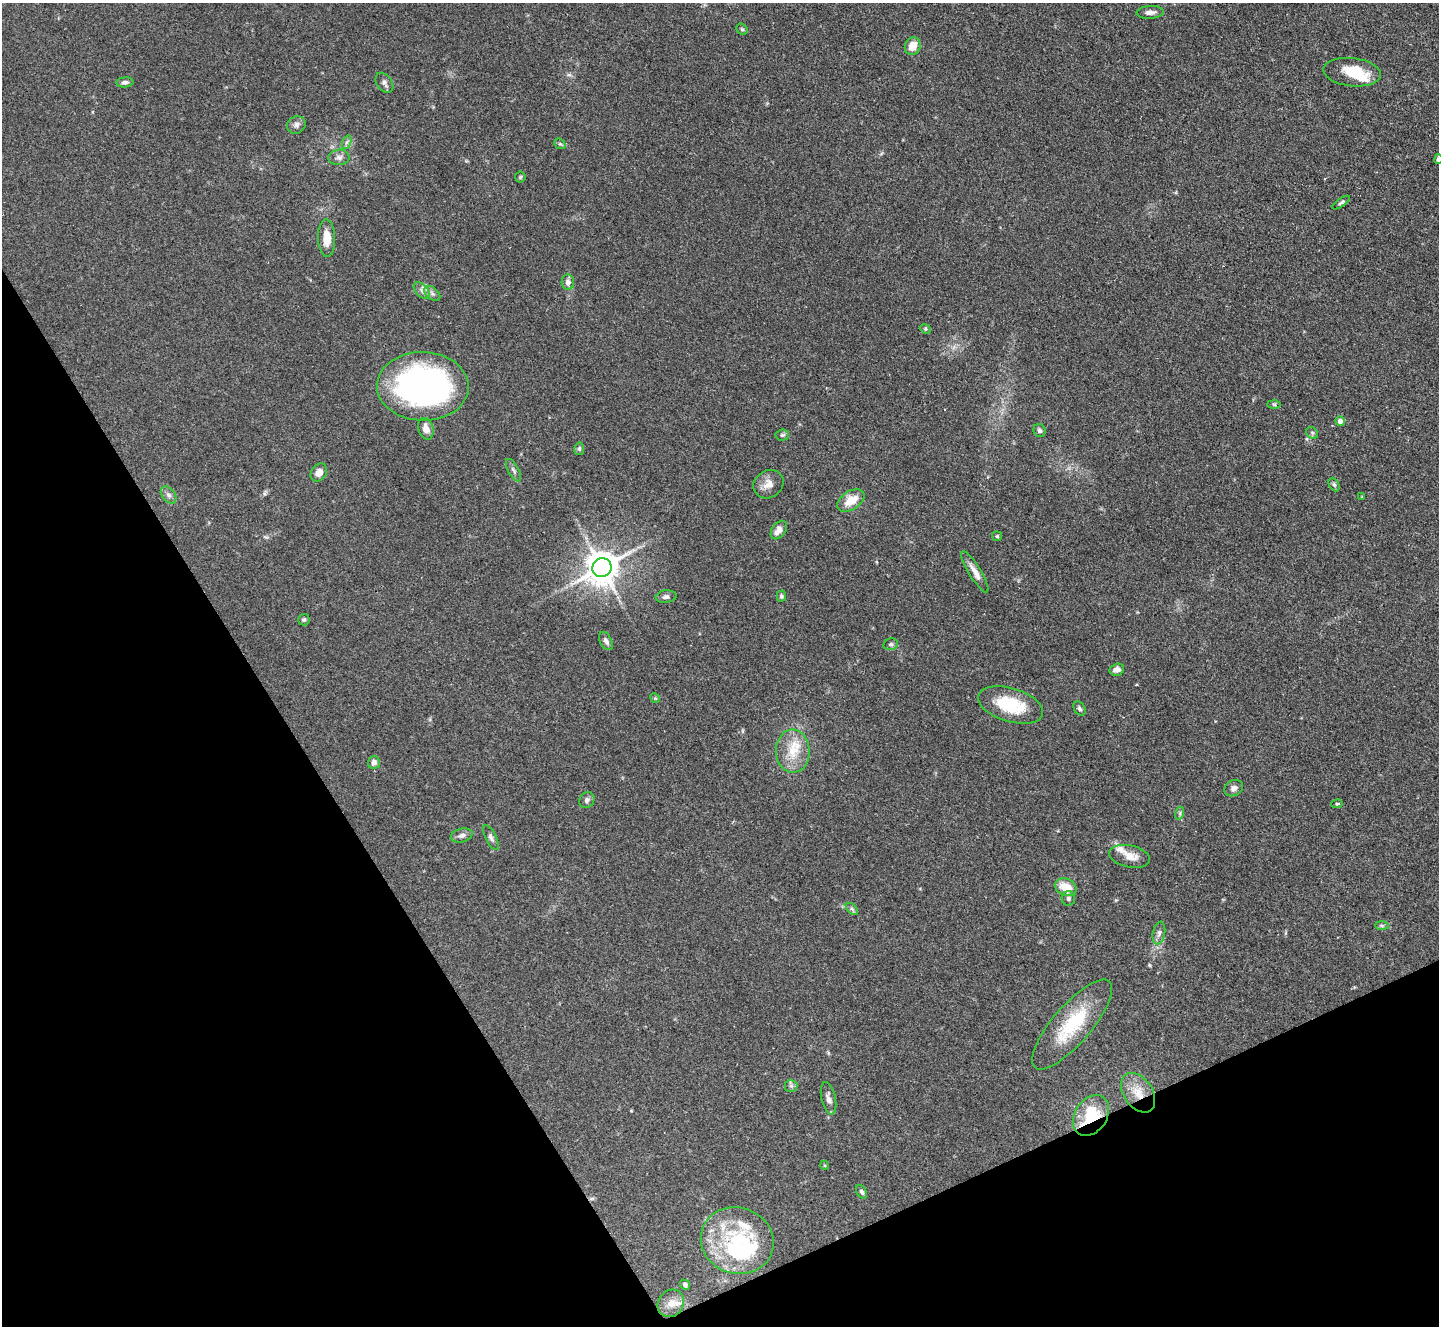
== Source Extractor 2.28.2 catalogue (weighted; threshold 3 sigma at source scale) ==
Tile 14 of 4 x 4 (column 2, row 4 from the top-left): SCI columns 1438-2874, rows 295-1618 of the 5755 x 5746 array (HDU 1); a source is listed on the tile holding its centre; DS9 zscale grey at full resolution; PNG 1441 x 1328 px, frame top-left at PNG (2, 3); each listed source drawn as its Kron ellipse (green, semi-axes under 4 px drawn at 4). Shown black and unused: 26% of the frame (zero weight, under 2 of 3 exposures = <1% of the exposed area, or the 3 px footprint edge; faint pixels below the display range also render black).
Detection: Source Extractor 2.28.2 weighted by HDU 2 'WHT'; one run over the whole footprint, this tile lists its part. Background 0.105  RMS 0.0057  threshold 0.0256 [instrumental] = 3 sigma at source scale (4.5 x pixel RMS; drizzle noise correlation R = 1.50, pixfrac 1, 0.05/0.05 arcsec/px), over >= 5 px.
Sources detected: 77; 2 inside a brighter object's white glare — neither listed nor drawn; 5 inside a brighter listed object's ellipse — not listed separately; the other 70 listed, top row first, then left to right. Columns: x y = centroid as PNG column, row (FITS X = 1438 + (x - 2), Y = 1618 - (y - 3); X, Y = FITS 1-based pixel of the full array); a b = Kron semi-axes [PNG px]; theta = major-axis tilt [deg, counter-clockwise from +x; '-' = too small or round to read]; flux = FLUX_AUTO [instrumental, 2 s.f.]
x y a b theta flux
1150 12 13 6 3 2.9
742 29 6 5 - 0.86
913 46 9 7 68 7.5
1352 72 29 14 -6 16
125 82 8 5 4 1.7
384 83 11 7 -53 2.1
296 125 10 8 33 2.3
347 142 7 4 70 1.2
560 144 6 4 -41 0.98
339 157 10 7 4 2.4
1438 159 5 4 - 1.4
520 177 5 5 - 0.66
1341 203 10 3 34 1.1
327 238 19 8 -88 7.7
568 282 7 6 - 3.1
422 290 10 6 -47 2.2
432 293 9 6 -41 1.8
925 329 5 4 - 0.77
423 386 46 34 -2 180
1274 404 6 4 -1 0.96
1340 421 5 4 - 2.9
426 429 11 7 -72 4.3
1039 431 7 5 -62 1.5
1312 433 6 5 - 1.1
782 435 7 5 3 1.1
579 449 6 5 - 1
513 470 12 5 -62 1.9
319 472 9 7 55 4.4
768 484 16 13 33 5.3
1334 485 7 5 -63 1.1
169 495 10 6 -52 2.1
1362 497 4 3 - 0.48
851 500 15 9 34 10
779 530 10 6 53 4.5
997 536 5 4 - 0.7
602 568 10 9 - 1200
975 572 24 6 -59 4.6
781 596 5 4 - 1
666 597 10 6 7 2
304 620 6 5 - 1.1
606 641 10 6 -62 2.1
891 644 7 5 14 1.2
1117 670 7 6 - 2.9
655 698 5 4 - 0.64
1011 705 33 16 -17 26
1079 708 8 5 -57 1.3
793 751 21 17 -88 14
374 762 6 6 - 2.2
1234 788 10 7 28 2.4
587 800 8 7 - 1.8
1337 804 6 4 11 0.88
1180 813 6 4 72 0.89
462 835 11 7 14 2.5
491 838 14 5 -63 2
1130 856 21 11 -12 6
1066 887 11 8 -25 11
1068 899 7 7 - 1.5
852 909 7 4 -44 1
1382 926 7 4 -1 0.99
1159 933 11 6 79 2.2
1072 1024 57 19 49 32
791 1086 6 6 - 1.2
1138 1093 22 14 -56 11
829 1098 16 7 -78 3.2
1091 1115 22 16 56 25
824 1165 4 3 - 0.53
862 1192 7 5 -58 1.2
737 1241 37 33 -19 47
685 1285 5 4 - 1.3
671 1303 14 12 54 5.5
Overlapping masked pixels (flux is a lower limit): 2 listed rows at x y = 1138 1093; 1091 1115
Isophote crosses this tile's border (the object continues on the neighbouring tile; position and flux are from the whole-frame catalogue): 1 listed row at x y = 1438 159